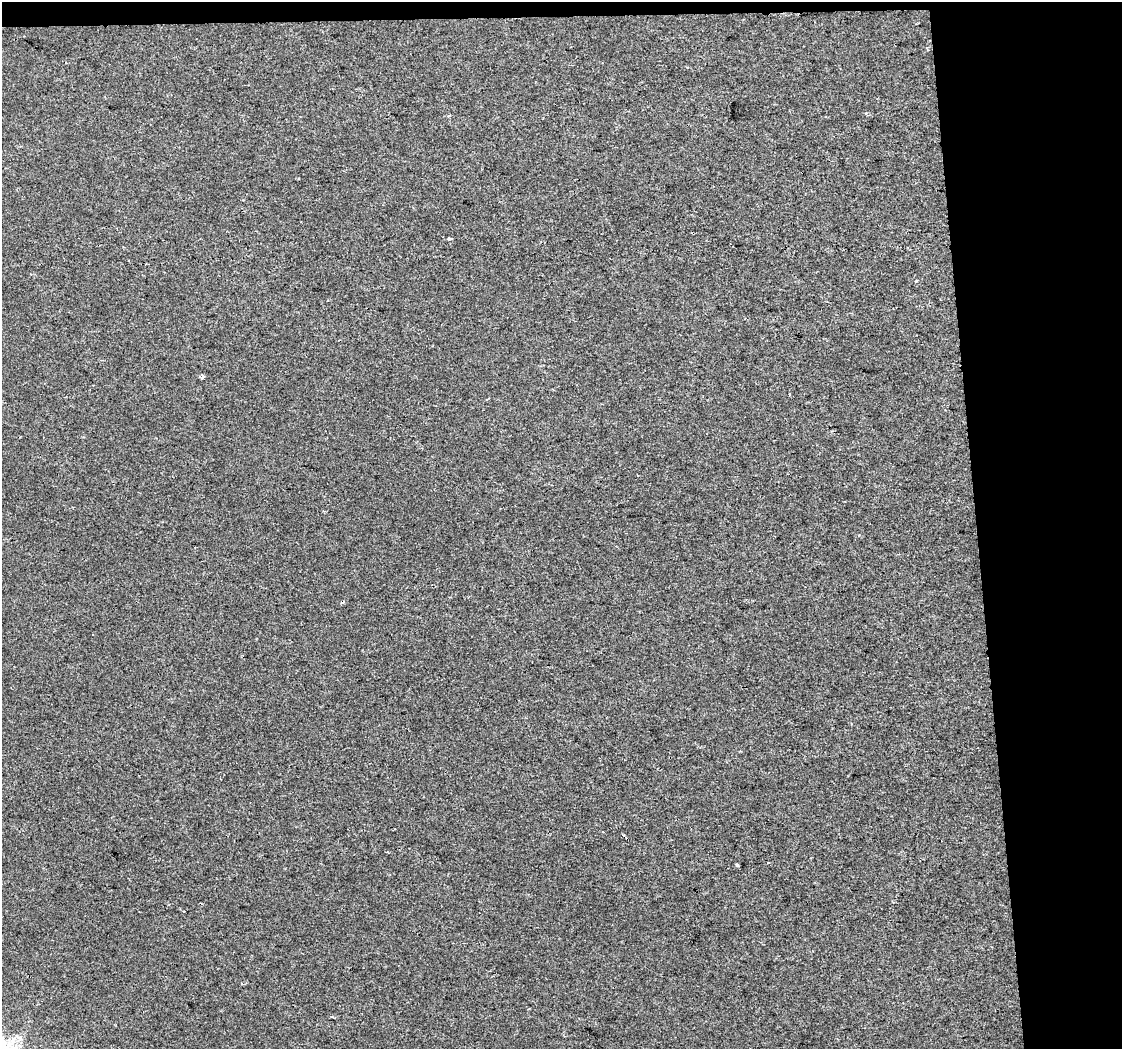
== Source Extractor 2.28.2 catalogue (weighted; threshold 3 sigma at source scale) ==
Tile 2 of 2 x 2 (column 2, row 1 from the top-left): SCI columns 1121-2240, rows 1058-2104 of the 2241 x 2127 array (HDU 1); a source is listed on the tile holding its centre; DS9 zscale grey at full resolution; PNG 1124 x 1051 px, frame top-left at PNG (2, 2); no overlay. Shown black and unused: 14% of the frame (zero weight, under 2 of 3 exposures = <1% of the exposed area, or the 3 px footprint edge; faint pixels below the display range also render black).
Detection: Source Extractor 2.28.2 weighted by HDU 2 'WHT'; one run over the whole footprint, this tile lists its part. Background -1.78e-04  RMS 0.0045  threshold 0.0201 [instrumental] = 3 sigma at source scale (4.5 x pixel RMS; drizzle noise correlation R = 1.50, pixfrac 1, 0.0396/0.0396 arcsec/px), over >= 5 px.
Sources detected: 7; all 7 listed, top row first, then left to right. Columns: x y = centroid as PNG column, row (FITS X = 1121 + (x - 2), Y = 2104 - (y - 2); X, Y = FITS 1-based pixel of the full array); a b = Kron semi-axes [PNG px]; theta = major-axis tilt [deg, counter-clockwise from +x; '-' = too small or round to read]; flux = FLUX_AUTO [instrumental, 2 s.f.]
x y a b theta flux
449 116 4 3 - 0.7
449 239 4 3 - 1.4
128 261 2 2 - 0.41
202 377 4 4 - 2.7
790 394 4 2 - 0.43
767 863 3 2 - 1.1
737 865 3 3 - 1.3